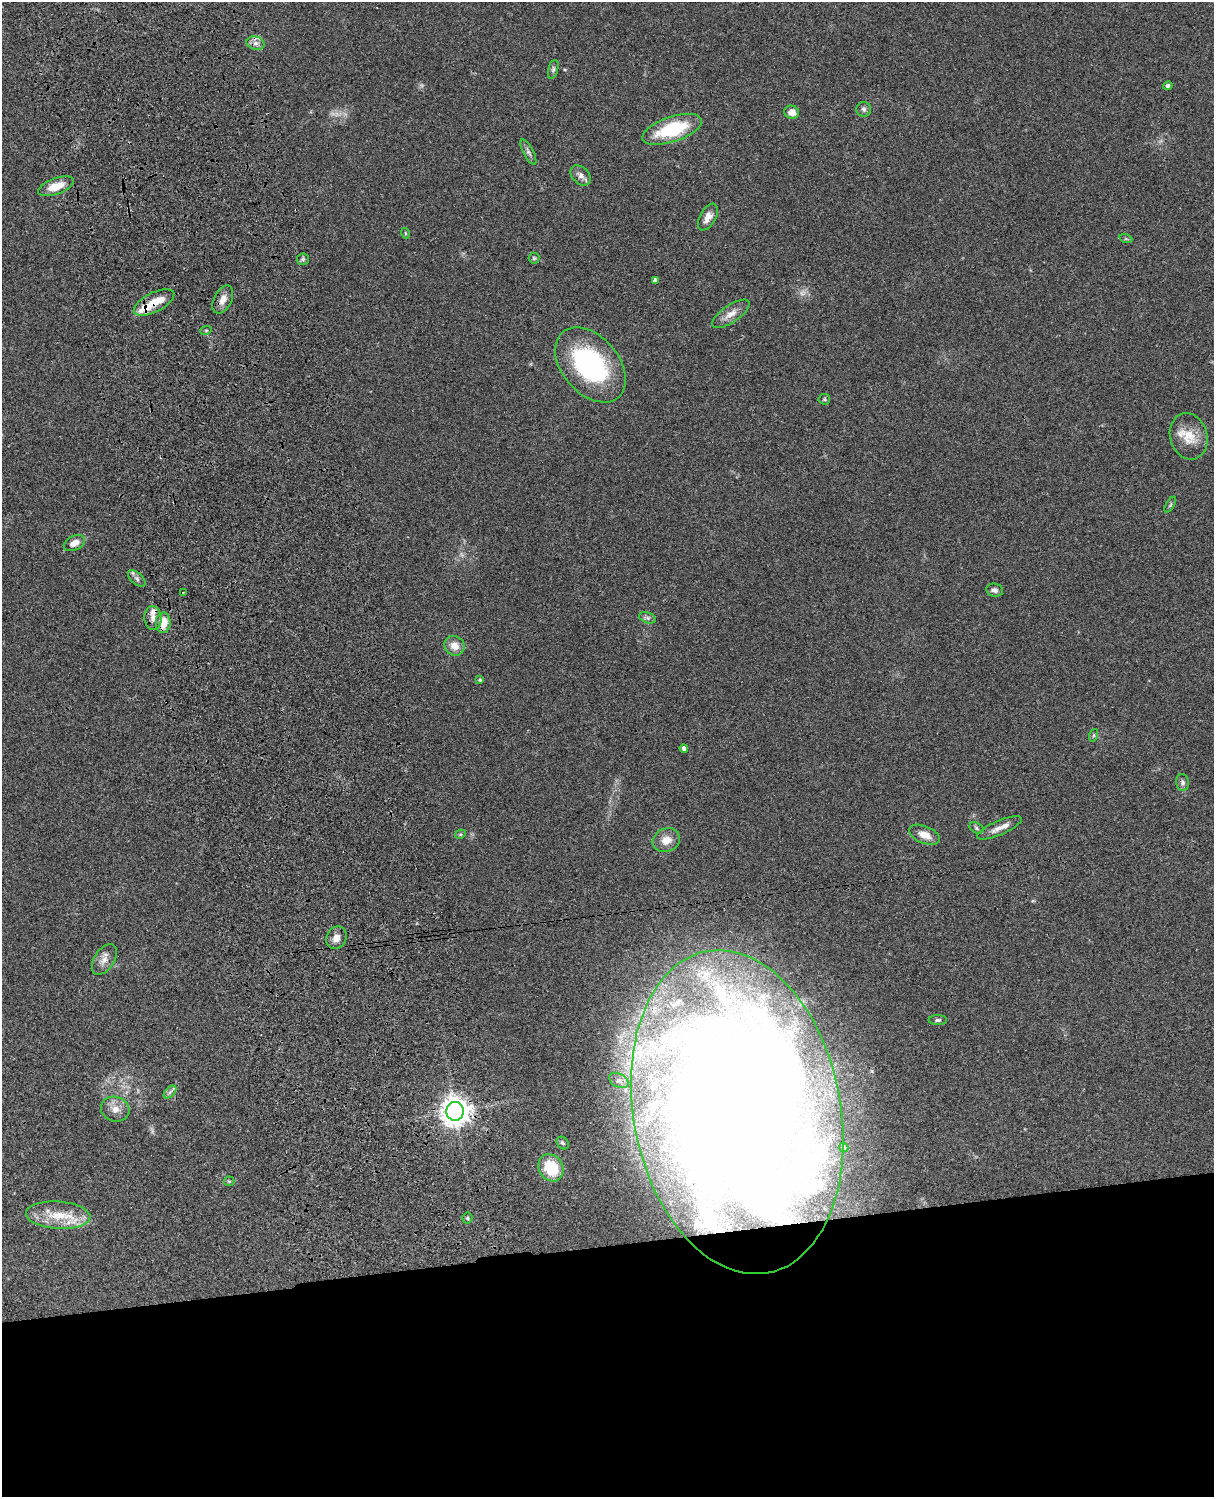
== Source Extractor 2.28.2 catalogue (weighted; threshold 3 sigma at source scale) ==
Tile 11 of 4 x 3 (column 3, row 3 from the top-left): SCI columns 2546-3757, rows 278-1772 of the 5088 x 4927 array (HDU 1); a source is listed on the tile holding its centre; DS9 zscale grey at full resolution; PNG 1216 x 1499 px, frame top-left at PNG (2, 2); each listed source drawn as its Kron ellipse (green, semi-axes under 4 px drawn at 4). Shown black and unused: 17% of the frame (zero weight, under 3 of 4 exposures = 6% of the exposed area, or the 3 px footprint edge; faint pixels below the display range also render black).
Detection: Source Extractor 2.28.2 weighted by HDU 2 'WHT'; one run over the whole footprint, this tile lists its part. Background 0.0925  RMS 0.0062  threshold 0.0279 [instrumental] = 3 sigma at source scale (4.5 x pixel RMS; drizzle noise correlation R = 1.50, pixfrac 1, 0.05/0.05 arcsec/px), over >= 5 px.
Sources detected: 72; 1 too faint to see at this stretch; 5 inside a brighter object's white glare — neither listed nor drawn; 12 inside a brighter listed object's ellipse — not listed separately; the other 54 listed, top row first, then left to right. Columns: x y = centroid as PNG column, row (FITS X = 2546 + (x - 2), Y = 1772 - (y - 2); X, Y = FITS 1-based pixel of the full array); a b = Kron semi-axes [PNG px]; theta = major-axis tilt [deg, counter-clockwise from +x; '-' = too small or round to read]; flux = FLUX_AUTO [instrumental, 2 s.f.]
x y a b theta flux
255 43 9 6 -14 2.8
553 69 9 5 75 1.4
1168 86 5 4 - 1.4
864 109 7 7 - 1.8
792 112 7 6 - 5.3
672 129 31 12 18 36
528 152 14 5 -62 2.2
581 175 12 8 -45 3.2
56 186 19 8 20 9.2
708 217 14 8 61 4.4
405 233 5 3 - 0.56
1126 239 7 4 -18 0.82
534 258 5 5 - 0.97
303 259 6 5 - 1.2
655 280 4 4 - 1.8
223 300 15 8 64 4.8
154 302 22 9 27 11
731 314 22 8 34 5.9
206 330 6 3 18 0.57
590 365 43 28 -49 88
824 399 6 5 - 0.97
1189 436 23 18 -74 13
1170 505 9 3 60 0.94
74 543 11 7 26 5
137 579 10 5 -42 2.2
994 590 8 6 -9 2
183 592 3 2 - 0.6
153 618 12 8 -86 4.1
647 618 8 5 -20 1.8
163 623 10 7 88 11
454 646 10 9 - 5.8
480 680 4 3 - 0.96
1094 735 6 4 71 0.96
684 748 4 4 - 2
1182 782 8 6 -80 1.8
976 828 7 5 -29 1.2
999 828 24 7 23 5.8
460 834 5 4 - 0.75
924 835 16 8 -22 6.8
666 840 14 11 24 6.6
336 938 12 10 59 4.8
104 959 17 10 56 5
938 1020 9 5 0 1.4
619 1080 10 6 -29 2.7
170 1092 7 4 45 1.6
115 1109 14 12 -19 6.5
455 1111 9 9 - 770
737 1112 164 103 -79 1300
563 1143 7 5 -49 1.3
844 1147 5 4 - 0.81
551 1168 14 12 -59 22
229 1181 5 5 - 0.78
58 1215 32 13 -4 18
467 1218 5 5 - 0.93
Overlapping masked pixels (flux is a lower limit): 5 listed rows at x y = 154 302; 137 579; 163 623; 455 1111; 737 1112